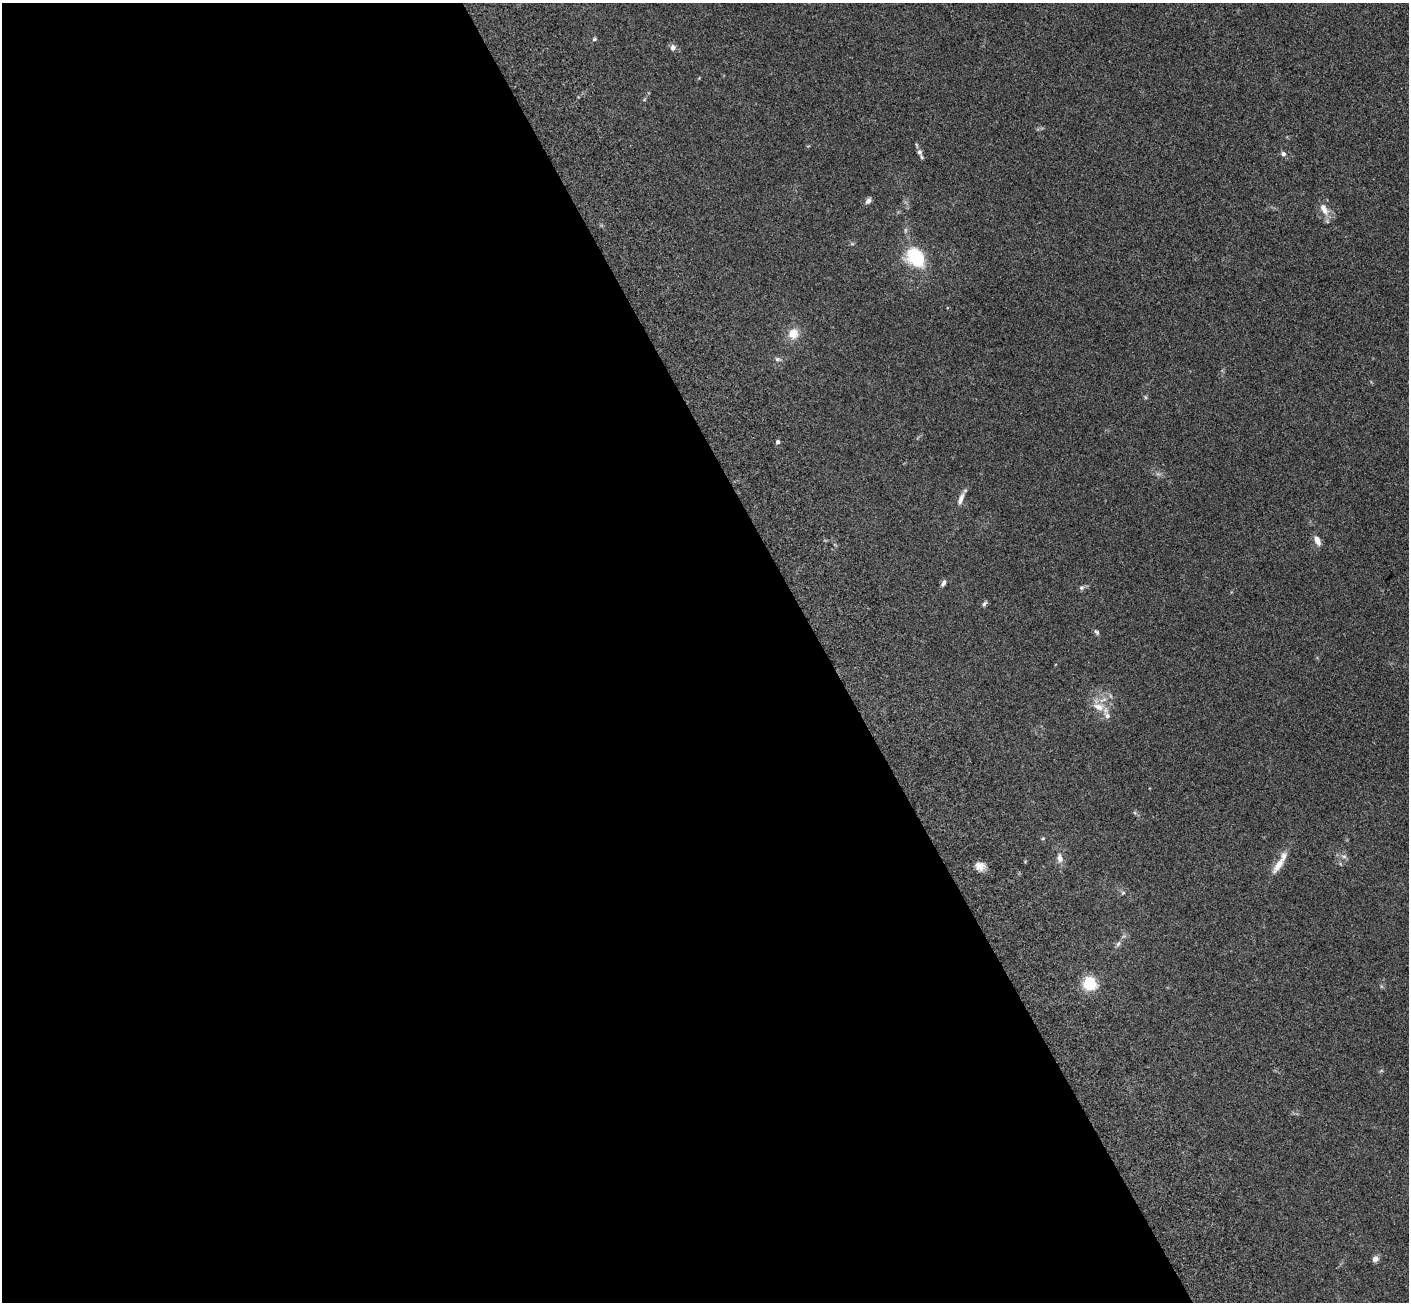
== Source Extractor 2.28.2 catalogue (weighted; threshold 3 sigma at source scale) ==
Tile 9 of 4 x 4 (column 1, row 3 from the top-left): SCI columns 157-1563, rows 1775-3074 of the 5945 x 5933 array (HDU 1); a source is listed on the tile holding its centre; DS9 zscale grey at full resolution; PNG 1411 x 1304 px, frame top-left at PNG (2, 3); no overlay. Shown black and unused: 59% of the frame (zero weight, under 3 of 5 exposures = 10% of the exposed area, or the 3 px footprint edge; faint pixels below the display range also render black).
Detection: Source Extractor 2.28.2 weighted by HDU 2 'WHT'; one run over the whole footprint, this tile lists its part. Background 0.246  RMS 0.0083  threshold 0.0373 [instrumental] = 3 sigma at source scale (4.5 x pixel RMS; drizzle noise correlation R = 1.50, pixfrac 1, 0.05/0.05 arcsec/px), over >= 5 px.
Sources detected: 28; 2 inside a brighter listed object's ellipse — not listed separately; the other 26 listed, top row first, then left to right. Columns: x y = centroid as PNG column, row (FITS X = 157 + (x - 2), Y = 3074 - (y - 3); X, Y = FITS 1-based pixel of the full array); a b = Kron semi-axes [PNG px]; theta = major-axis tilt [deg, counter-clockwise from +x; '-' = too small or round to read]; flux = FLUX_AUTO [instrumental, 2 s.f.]
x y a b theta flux
594 39 6 4 22 1.1
673 47 8 7 - 2.8
919 152 7 6 - 2.2
1283 154 6 6 - 2.3
868 201 9 6 52 2.4
1324 209 17 8 -64 6.9
915 257 17 13 -52 46
793 334 13 12 - 9.6
777 359 7 5 -14 1.8
778 442 5 4 - 2.1
961 499 16 6 70 4.1
1317 540 12 6 -65 5
943 583 8 5 58 2.1
1081 588 7 6 - 1.7
984 604 9 4 45 1.4
1097 632 8 5 -41 1.5
1099 707 16 10 -18 8.2
1043 838 5 3 - 0.72
1344 856 7 4 -1 1.6
1060 858 14 7 -80 4.3
1280 863 36 7 59 9.9
980 866 12 10 -18 6
1123 893 6 4 1 1.1
1118 944 9 4 55 1.8
1090 984 6 5 - 120
1375 1259 7 6 - 3.6